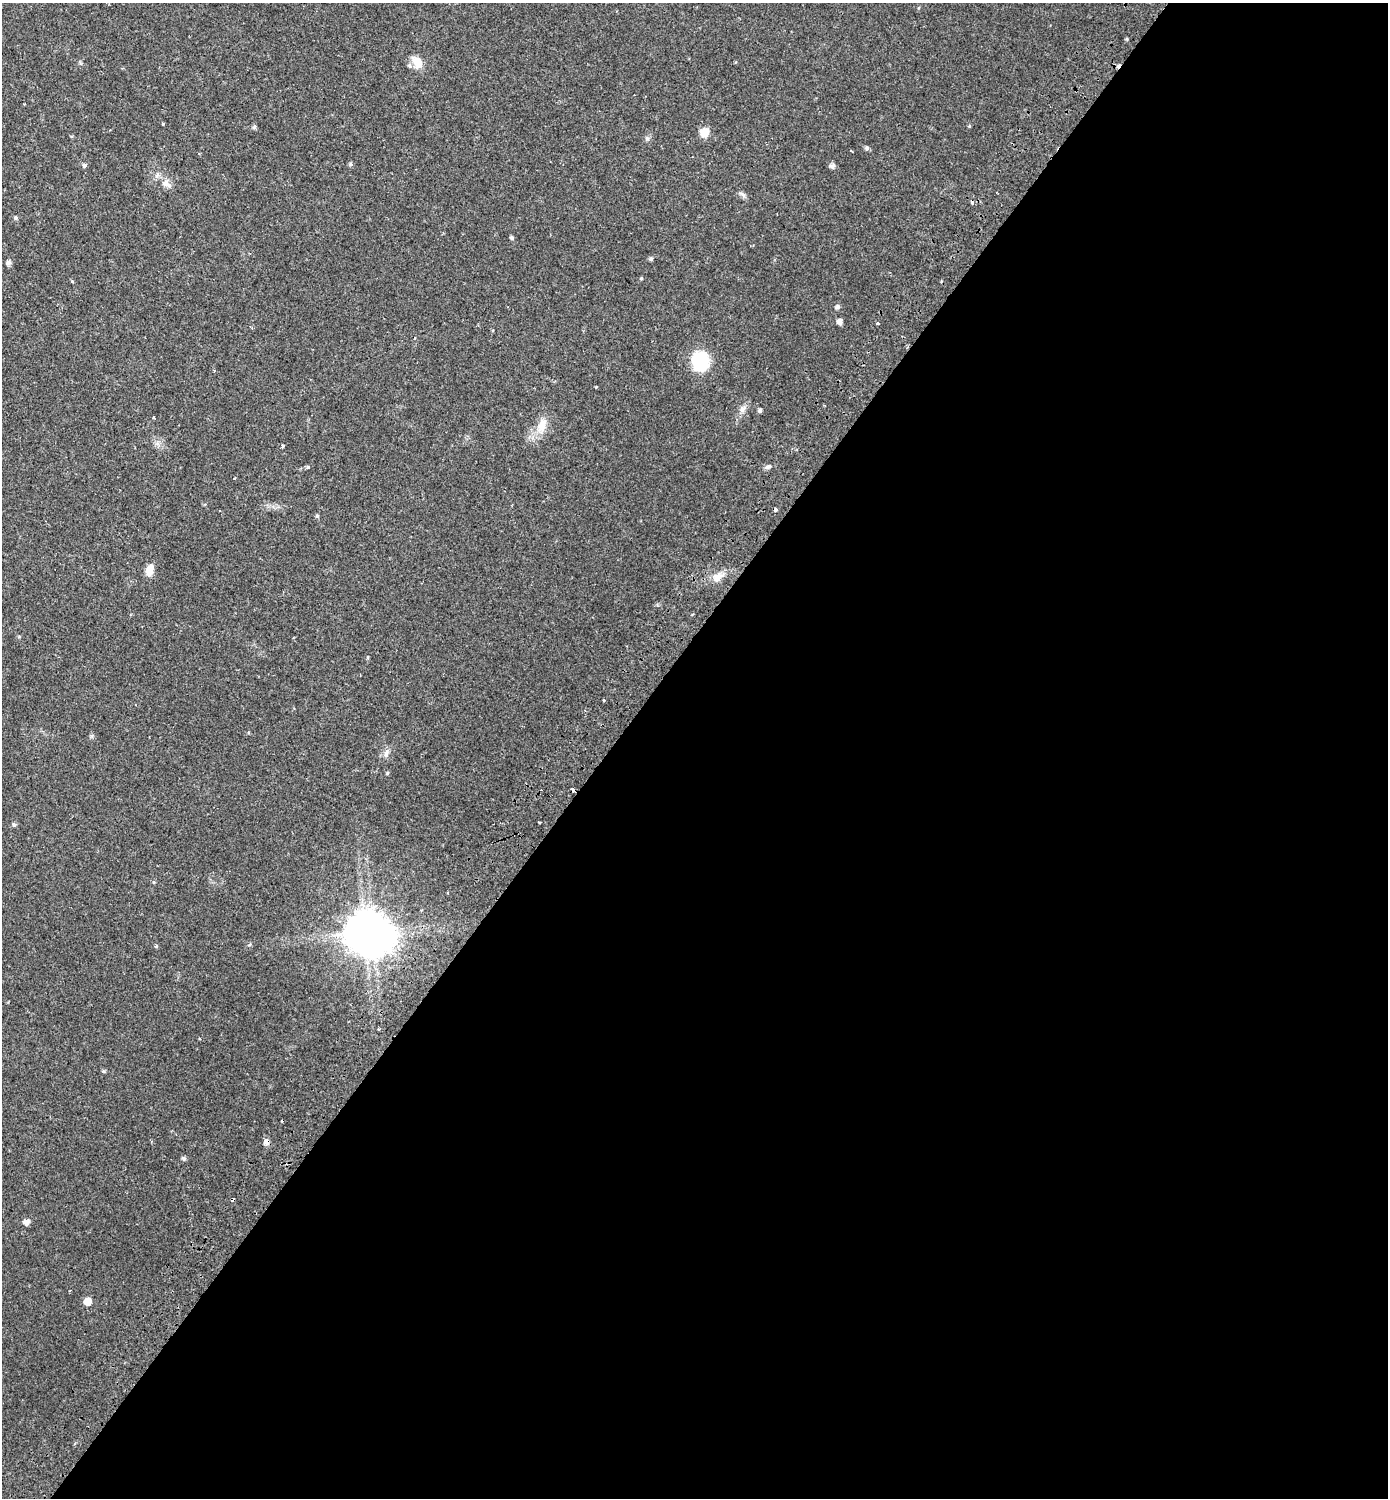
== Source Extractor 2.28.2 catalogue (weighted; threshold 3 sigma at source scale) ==
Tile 12 of 4 x 4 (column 4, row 3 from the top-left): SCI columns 4501-5886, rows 1566-3061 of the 6167 x 6134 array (HDU 1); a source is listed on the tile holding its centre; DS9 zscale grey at full resolution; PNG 1390 x 1500 px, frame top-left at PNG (2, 3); no overlay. Shown black and unused: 56% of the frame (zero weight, under 2 of 3 exposures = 5% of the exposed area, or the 3 px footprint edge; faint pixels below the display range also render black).
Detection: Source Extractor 2.28.2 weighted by HDU 2 'WHT'; one run over the whole footprint, this tile lists its part. Background 0.0158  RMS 0.003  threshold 0.0134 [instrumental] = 3 sigma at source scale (4.5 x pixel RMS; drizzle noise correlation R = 1.50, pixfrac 1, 0.0396/0.0396 arcsec/px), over >= 5 px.
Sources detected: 57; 1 inside a brighter object's white glare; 4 cosmic-ray / hot-pixel residue — not listed; the other 52 listed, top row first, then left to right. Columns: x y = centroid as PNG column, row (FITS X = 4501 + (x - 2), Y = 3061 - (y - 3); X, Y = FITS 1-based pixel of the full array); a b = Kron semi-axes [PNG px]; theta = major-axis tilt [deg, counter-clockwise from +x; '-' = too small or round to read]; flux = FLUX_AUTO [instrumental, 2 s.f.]
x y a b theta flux
417 62 14 10 -52 4.4
163 124 3 3 - 0.55
254 127 6 5 - 0.51
704 132 10 9 - 3.3
647 138 7 5 -69 0.63
867 148 6 5 - 0.61
350 164 5 5 - 0.46
84 165 4 3 - 2.3
832 166 7 6 - 0.88
166 184 17 9 -35 2.3
742 194 12 4 -40 0.79
16 218 5 5 - 0.55
511 238 5 5 - 0.48
651 259 6 4 -12 0.5
8 263 6 6 - 0.9
641 278 4 3 - 0.26
72 281 5 3 - 0.25
837 307 7 5 29 0.57
839 321 6 5 - 1.3
878 323 3 3 - 1.2
700 361 20 17 -76 14
743 409 13 7 51 1.5
760 410 5 5 - 0.55
154 418 3 3 - 0.41
542 425 25 11 72 4.5
282 446 3 3 - 1.8
308 467 3 3 - 1
768 467 8 4 9 0.64
234 478 3 2 - 0.52
776 510 4 3 - 1.9
317 516 5 4 - 0.47
149 570 14 8 75 2.5
717 577 15 10 46 2.8
604 701 3 3 - 1.4
585 710 4 3 - 0.28
386 753 12 6 80 1.2
387 773 5 4 - 0.34
572 790 4 3 - 4.2
539 822 3 3 - 0.54
14 825 6 5 - 0.58
154 882 5 4 - 0.35
447 893 3 2 - 0.25
365 931 14 12 55 420
250 944 5 3 - 0.34
156 946 5 4 - 0.37
378 1029 3 2 - 0.28
104 1071 5 4 - 0.42
266 1142 7 6 - 1.3
183 1158 6 5 - 0.58
232 1200 3 3 - 3
26 1222 7 6 - 1.5
87 1301 7 7 - 3
Overlapping masked pixels (flux is a lower limit): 3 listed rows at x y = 572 790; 266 1142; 232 1200